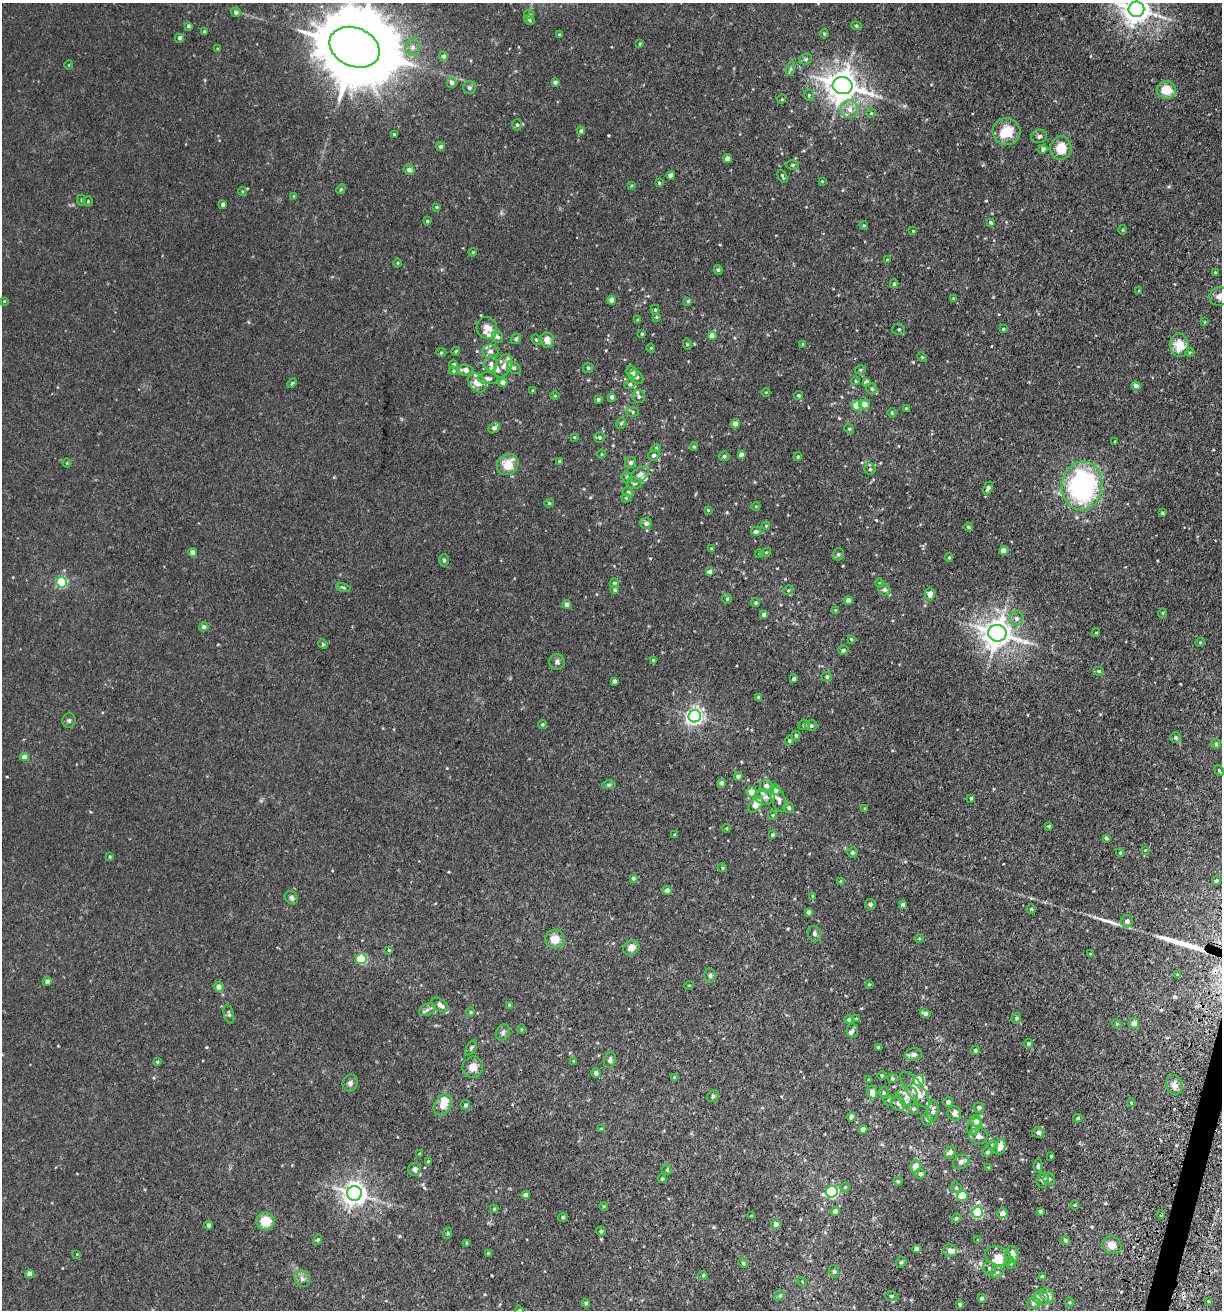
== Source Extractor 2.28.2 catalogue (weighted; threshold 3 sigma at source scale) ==
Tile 6 of 4 x 4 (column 2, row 2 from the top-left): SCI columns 1569-2788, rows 2668-3975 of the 5408 x 5343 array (HDU 1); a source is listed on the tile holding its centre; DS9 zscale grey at full resolution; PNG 1224 x 1312 px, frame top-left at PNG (2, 3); each listed source drawn as its Kron ellipse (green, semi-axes under 4 px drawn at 4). Shown black and unused: <1% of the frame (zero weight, under 3 of 5 exposures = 5% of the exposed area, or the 3 px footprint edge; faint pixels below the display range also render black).
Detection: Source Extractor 2.28.2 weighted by HDU 2 'WHT'; one run over the whole footprint, this tile lists its part. Background 0.0203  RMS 0.0034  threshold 0.0152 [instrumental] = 3 sigma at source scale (4.5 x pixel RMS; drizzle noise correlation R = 1.50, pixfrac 1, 0.05/0.05 arcsec/px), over >= 5 px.
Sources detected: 403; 2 long thin detections or spike segments (spike, bleed or trail) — neither listed nor drawn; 22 inside a brighter listed object's ellipse — not listed separately; the other 379 listed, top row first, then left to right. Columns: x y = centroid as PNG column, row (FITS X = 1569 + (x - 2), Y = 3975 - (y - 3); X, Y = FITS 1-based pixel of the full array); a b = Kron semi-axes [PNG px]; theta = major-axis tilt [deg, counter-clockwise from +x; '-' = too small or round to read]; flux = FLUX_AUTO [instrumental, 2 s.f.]
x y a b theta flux
1136 9 8 7 - 380
236 12 5 5 - 1.1
529 15 5 4 - 0.39
529 20 5 4 - 0.47
188 26 4 3 - 0.81
856 26 5 4 - 0.45
204 32 4 3 - 0.73
559 34 4 2 - 0.25
824 34 5 4 - 0.45
179 38 5 5 - 0.81
640 44 3 3 - 0.34
354 47 26 19 -24 4400
413 47 8 7 - 1.4
217 49 4 3 - 0.33
444 56 5 4 - 0.91
805 59 7 5 20 0.58
69 65 4 3 - 0.23
790 69 7 4 71 0.6
555 82 4 4 - 1
452 83 5 5 - 1.3
843 85 10 8 -12 500
469 88 6 6 - 0.75
1166 90 10 8 -5 5.8
809 95 6 4 -71 0.49
782 99 5 3 - 0.24
849 109 9 8 - 2.6
871 113 4 4 - 0.35
517 125 5 5 - 0.51
581 131 4 4 - 0.87
1007 132 14 13 - 7.2
394 134 4 3 - 0.36
1039 136 8 6 19 0.86
440 147 4 4 - 0.79
1061 148 12 10 84 6.1
1043 149 4 4 - 1.3
727 159 4 4 - 2.3
792 165 6 5 - 0.64
409 170 5 5 - 1.1
671 175 4 4 - 2.1
782 176 7 3 -63 0.54
822 181 3 3 - 0.27
659 183 4 3 - 0.35
631 186 4 3 - 0.31
341 189 5 4 - 0.42
242 191 4 3 - 0.32
294 196 3 3 - 0.37
82 200 5 3 - 0.35
88 201 5 5 - 0.42
223 204 4 4 - 1.1
437 207 3 3 - 0.36
427 221 3 3 - 0.35
990 222 4 3 - 0.52
864 225 4 4 - 0.39
1122 230 5 3 - 0.32
913 231 3 2 - 0.22
473 252 4 3 - 0.28
887 260 4 4 - 0.32
397 263 4 3 - 0.3
718 270 5 4 - 0.63
1215 272 3 2 - 0.3
894 284 4 4 - 0.65
1139 291 4 4 - 0.38
1219 296 10 9 - 1.8
953 298 3 3 - 0.21
611 300 4 4 - 1.8
4 301 4 3 - 0.29
688 301 4 4 - 0.55
655 310 5 4 - 0.47
656 317 4 3 - 0.32
638 320 3 3 - 0.54
1205 322 4 2 - 0.23
487 328 11 10 - 3
899 329 6 5 - 0.71
1003 329 4 4 - 0.32
642 334 4 3 - 0.32
712 336 4 4 - 3.5
498 337 6 5 - 0.98
516 339 6 4 45 0.64
536 340 5 4 - 0.47
547 340 8 6 -81 3
687 344 6 3 -73 0.34
803 345 4 4 - 0.68
1179 345 12 9 -85 6.5
651 348 4 4 - 0.31
456 351 4 3 - 0.31
490 351 8 7 - 1.5
1190 352 5 3 - 0.32
441 353 5 3 - 0.37
922 357 5 3 - 0.3
453 364 4 4 - 0.74
491 364 7 6 - 1.4
503 366 12 7 63 2.2
514 368 7 5 -38 0.95
588 368 5 5 - 0.56
465 370 8 5 -7 2.2
860 370 5 3 - 0.34
453 371 5 4 - 0.42
632 372 6 5 - 1.2
636 377 8 5 -38 1
488 378 10 6 -2 1.5
856 381 4 3 - 0.23
866 382 4 4 - 1.4
292 383 5 3 - 0.41
477 383 10 7 -50 3.4
503 383 4 4 - 2.8
630 384 6 4 12 0.66
1136 386 4 4 - 1.7
872 389 6 5 - 0.75
533 390 3 3 - 0.28
766 392 4 3 - 0.24
799 395 5 4 - 0.55
555 396 4 3 - 0.26
612 397 4 4 - 1.3
639 397 7 6 - 0.79
598 399 3 3 - 0.68
865 404 5 5 - 2.2
857 406 5 5 - 9.7
906 409 3 3 - 0.47
633 412 6 5 - 0.56
892 413 4 4 - 0.39
621 423 6 4 72 0.56
735 424 4 4 - 3.5
494 428 6 5 - 1.4
849 429 5 4 - 0.4
574 437 3 2 - 0.29
600 437 5 5 - 0.63
1115 441 2 2 - 0.26
694 446 4 4 - 0.38
656 448 4 4 - 0.29
601 454 4 3 - 0.25
741 454 4 4 - 1.4
654 455 6 5 - 0.8
724 456 5 5 - 0.78
798 457 4 4 - 0.5
560 461 4 3 - 0.46
67 463 4 3 - 0.25
630 463 5 5 - 0.98
508 464 11 10 - 6.4
870 469 5 5 - 0.67
640 475 10 6 34 1.8
627 477 6 5 - 0.51
634 483 8 6 -8 0.92
1082 486 24 20 82 65
988 488 7 4 65 1.4
628 492 5 4 - 0.57
626 498 4 4 - 0.3
549 503 5 4 - 0.51
756 506 4 3 - 0.25
708 510 4 4 - 0.34
1162 513 4 3 - 0.36
646 523 5 5 - 1.5
766 526 4 4 - 0.32
968 527 4 4 - 0.59
756 531 5 4 - 0.86
712 548 4 3 - 0.34
1004 551 4 4 - 4.4
192 552 4 4 - 1.5
766 552 5 3 - 0.32
759 554 4 3 - 0.24
838 554 6 5 - 0.76
949 557 4 4 - 0.41
444 560 6 5 - 0.55
709 572 4 4 - 1.5
62 582 5 5 - 36
614 583 5 4 - 0.86
879 583 4 3 - 0.33
343 588 7 3 -10 0.5
615 590 4 4 - 0.66
788 590 5 4 - 0.42
884 590 6 5 - 0.89
930 594 6 5 - 2.5
727 599 5 4 - 0.45
848 600 4 4 - 1.9
756 603 4 4 - 0.55
567 604 4 4 - 1.6
835 610 4 3 - 0.35
1162 613 5 3 - 0.26
764 615 4 4 - 1.6
1016 618 7 7 - 1.3
204 627 5 4 - 1.3
997 633 9 8 - 420
1096 633 4 3 - 0.25
851 639 3 3 - 0.35
1200 642 4 4 - 0.37
323 644 5 4 - 0.38
843 650 5 4 - 0.7
653 661 4 4 - 0.71
557 662 8 7 - 1
1099 671 5 4 - 0.62
827 677 5 5 - 0.68
794 679 4 4 - 1.3
615 681 4 3 - 1.1
759 697 4 4 - 0.82
695 716 6 6 - 130
69 721 7 6 - 0.74
542 724 4 4 - 0.45
804 725 5 5 - 0.67
811 726 6 5 - 0.7
796 736 5 4 - 0.66
1176 738 5 5 - 0.83
789 741 5 4 - 0.47
1216 744 4 4 - 0.6
24 757 4 4 - 2.4
1219 770 5 3 - 0.44
738 776 4 4 - 1.3
721 783 4 4 - 1.7
609 785 6 4 1 0.5
766 786 6 6 - 1.5
776 790 5 5 - 1.7
751 792 5 5 - 3.1
765 797 10 7 0 1.6
971 798 4 3 - 0.54
779 800 12 6 -73 1.7
756 804 9 5 52 4.6
789 808 5 5 - 0.78
865 809 4 3 - 0.35
773 815 5 4 - 0.4
1048 826 3 3 - 0.45
726 828 4 4 - 0.31
675 835 4 3 - 0.38
772 835 3 3 - 0.51
1106 838 4 3 - 0.53
1145 850 3 3 - 0.26
852 852 5 5 - 0.51
1120 853 4 4 - 0.37
110 857 4 3 - 0.33
722 868 5 4 - 0.41
633 878 4 4 - 0.75
1216 881 4 4 - 0.69
841 882 4 4 - 1
667 890 4 4 - 1.5
813 896 4 3 - 0.49
291 898 7 6 - 0.83
870 904 5 5 - 0.61
903 905 4 4 - 1.3
1031 909 5 4 - 0.36
808 912 4 3 - 0.98
1127 921 6 6 - 1.7
814 933 8 6 -65 0.97
919 938 5 3 - 0.3
555 939 9 9 - 4.1
631 948 8 7 - 2.4
389 950 3 3 - 0.37
1090 954 3 3 - 0.42
361 959 5 5 - 24
1178 975 4 3 - 0.54
710 976 7 5 -88 0.72
47 982 4 4 - 1.4
869 984 4 4 - 0.29
689 985 5 3 - 0.28
219 987 5 5 - 1.9
440 1005 10 5 -36 1.6
510 1005 4 4 - 0.71
427 1010 9 5 26 0.98
470 1012 5 3 - 0.3
925 1013 5 4 - 1.1
229 1014 10 5 -76 0.71
1016 1018 6 4 71 0.44
856 1019 4 3 - 0.32
849 1020 4 4 - 0.65
1134 1023 5 5 - 1.7
1117 1024 5 4 - 0.4
521 1029 4 3 - 0.31
852 1030 7 5 85 0.72
503 1032 8 6 61 0.93
1028 1044 4 4 - 0.51
879 1047 4 3 - 1.1
471 1048 9 4 60 0.59
975 1050 5 4 - 0.76
914 1055 8 6 5 1.2
610 1060 8 6 74 1
574 1061 4 3 - 0.42
157 1062 4 3 - 0.32
473 1067 11 10 - 3.2
596 1073 5 4 - 1.1
882 1075 4 4 - 0.48
675 1078 4 3 - 0.62
892 1078 5 4 - 0.57
869 1080 3 3 - 0.36
919 1081 5 5 - 17
350 1083 8 7 - 1.1
1174 1085 10 8 -70 1.8
915 1090 21 8 -53 4.6
872 1092 7 5 -79 2.8
884 1093 6 4 89 0.46
713 1096 6 5 - 0.63
907 1096 10 9 - 3
888 1100 5 5 - 0.5
948 1102 5 5 - 0.99
1131 1103 4 4 - 0.38
898 1104 8 6 -49 1.4
443 1105 11 8 57 4
465 1105 5 4 - 0.77
979 1107 5 5 - 0.8
914 1109 5 5 - 0.68
933 1111 10 5 81 1.4
954 1113 7 6 - 1.8
851 1117 4 4 - 1.9
1078 1118 5 3 - 0.49
927 1119 7 5 -80 0.93
976 1121 6 5 - 1.6
974 1126 9 6 56 1.3
601 1129 3 3 - 0.28
863 1129 4 4 - 1.7
1038 1132 6 5 - 1.1
978 1136 9 8 - 1.8
993 1145 5 4 - 0.53
1000 1147 8 5 70 2.7
950 1152 6 5 - 1.5
987 1152 5 5 - 0.64
419 1154 3 3 - 0.41
1051 1156 3 3 - 0.39
428 1162 3 3 - 0.51
961 1162 8 6 34 1.8
916 1166 6 5 - 4.5
1038 1166 6 4 89 0.64
989 1168 4 4 - 0.41
415 1169 6 6 - 1.6
667 1170 5 4 - 0.36
920 1174 5 5 - 0.79
662 1179 4 4 - 0.37
1049 1179 6 6 - 0.65
1043 1180 7 6 - 1.2
898 1181 5 4 - 0.37
845 1187 5 4 - 0.45
956 1188 6 5 - 0.56
832 1192 6 6 - 44
354 1193 7 7 - 250
526 1195 4 4 - 2.1
962 1196 5 5 - 11
1075 1205 5 3 - 0.29
604 1206 4 3 - 0.28
494 1209 4 4 - 0.34
835 1211 4 4 - 2
1040 1211 3 3 - 0.69
978 1212 5 5 - 35
1002 1213 5 5 - 1.8
1161 1214 4 3 - 0.43
751 1216 3 2 - 0.27
563 1217 5 4 - 0.6
956 1218 5 4 - 0.6
266 1221 9 8 - 6.4
776 1224 5 4 - 2
208 1225 4 4 - 0.93
601 1231 5 4 - 0.5
448 1233 6 4 73 0.35
318 1240 5 4 - 0.42
978 1240 4 3 - 0.32
1066 1240 4 4 - 0.72
467 1243 4 4 - 0.93
1112 1245 10 8 -30 2.7
917 1249 4 4 - 2
950 1250 7 6 - 1.8
488 1253 4 3 - 0.56
77 1254 3 3 - 0.22
1012 1254 8 6 85 2.6
998 1256 13 9 -19 2.6
901 1262 6 4 42 0.51
743 1263 6 3 -44 0.38
1011 1263 6 5 - 0.71
989 1268 7 6 - 0.82
834 1271 6 4 -67 0.53
997 1272 6 5 - 0.79
29 1274 4 4 - 2.4
703 1275 4 4 - 0.36
1042 1277 4 3 - 0.65
302 1279 9 7 -55 1.3
802 1281 4 3 - 0.23
780 1295 6 5 - 0.65
1047 1295 8 6 -52 2.2
891 1296 6 5 - 0.57
982 1298 4 4 - 1.3
1041 1298 8 7 - 1.4
1208 1301 4 4 - 0.33
1069 1302 5 3 - 0.34
586 1303 4 4 - 0.73
1033 1303 6 5 - 0.82
960 1304 4 3 - 0.62
519 1310 5 4 - 0.4
Overlapping masked pixels (flux is a lower limit): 1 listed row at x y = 1161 1214
Isophote crosses this tile's border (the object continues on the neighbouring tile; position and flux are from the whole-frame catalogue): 3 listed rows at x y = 1136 9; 354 47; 519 1310